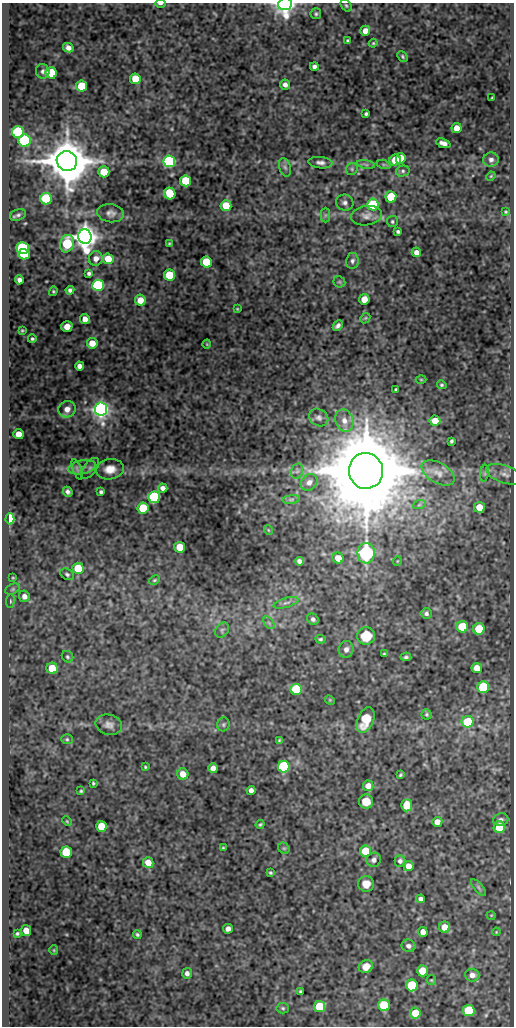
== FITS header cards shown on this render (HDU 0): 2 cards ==
NAXIS1  =                  512
NAXIS2  =                 1024

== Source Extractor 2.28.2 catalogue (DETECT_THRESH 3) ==
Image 512 x 1024 px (HDU 0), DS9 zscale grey, 1 PNG px = 1 image px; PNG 516 x 1028 px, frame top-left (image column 1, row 1024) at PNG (2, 3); each listed source drawn as its Kron ellipse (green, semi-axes under 4 px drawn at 4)
Background 51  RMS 0.56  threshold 1.69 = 3 sigma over >= 5 px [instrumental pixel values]
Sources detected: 195; all 195 listed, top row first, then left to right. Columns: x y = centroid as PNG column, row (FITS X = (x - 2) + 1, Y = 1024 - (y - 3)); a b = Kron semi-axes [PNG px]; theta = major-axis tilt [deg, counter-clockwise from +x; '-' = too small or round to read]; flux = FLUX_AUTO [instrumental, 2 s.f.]
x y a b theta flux
160 4 5 3 - 82
285 4 7 6 - 18000
346 6 7 4 -50 64
316 14 5 5 - 68
365 31 5 5 - 290
348 41 3 3 - 58
373 43 4 4 - 40
68 48 5 4 - 190
403 56 6 4 -49 62
314 66 4 4 - 120
43 71 7 6 - 110
51 73 5 5 - 2000
135 79 5 5 - 1000
285 85 5 5 - 170
82 86 5 5 - 2000
492 98 3 2 - 36
366 114 4 3 - 67
456 128 5 5 - 450
18 132 6 6 - 6100
25 141 6 6 - 5700
443 143 7 4 -20 200
401 158 5 5 - 630
395 160 6 5 - 890
491 160 7 7 - 150
67 161 10 10 - 230000
169 161 6 6 - 8400
320 163 12 5 -6 160
366 164 9 4 -9 90
384 165 7 4 -19 63
285 167 9 5 -73 110
352 169 6 5 - 74
403 171 7 5 15 79
104 172 5 5 - 870
491 176 5 3 - 36
186 181 5 5 - 1800
170 193 6 5 - 1700
391 197 5 5 - 2200
46 199 6 5 - 3500
345 203 9 8 - 150
373 205 6 6 - 3100
226 206 5 5 - 1100
506 212 4 3 - 44
111 213 13 9 -7 220
18 215 8 5 19 100
325 215 7 4 90 75
367 216 16 9 9 270
392 222 5 5 - 64
398 231 4 3 - 75
85 237 7 6 - 61000
67 244 9 7 76 1600
169 244 3 2 - 40
23 248 6 6 - 5500
416 252 5 4 - 210
24 254 5 5 - 2700
96 259 7 7 - 250
108 259 5 5 - 770
352 261 8 6 80 120
206 262 5 5 - 2300
89 273 4 4 - 87
169 275 5 5 - 2200
19 280 4 4 - 160
339 282 6 5 - 71
98 285 6 5 - 7000
70 290 4 4 - 99
53 291 5 4 - 48
364 299 5 5 - 630
140 300 5 5 - 450
237 309 3 2 - 34
365 318 5 4 - 51
85 319 5 5 - 240
67 326 5 5 - 320
338 326 6 4 45 120
22 330 4 3 - 42
32 339 4 4 - 61
92 343 5 5 - 510
207 344 4 3 - 29
79 366 4 4 - 180
421 379 5 3 - 35
442 385 5 4 - 55
396 390 3 3 - 54
67 409 9 8 - 250
101 409 6 6 - 24000
319 418 10 8 -32 170
344 421 11 9 -69 320
435 421 5 5 - 590
18 434 5 5 - 510
451 441 4 3 - 57
82 467 14 7 11 250
90 468 12 6 52 130
77 469 11 4 -70 75
110 469 14 10 8 390
297 471 8 6 76 110
366 471 18 17 - 640000
438 473 18 10 -30 330
484 473 8 4 82 75
505 474 20 9 -19 340
309 482 9 7 42 210
163 488 4 4 - 180
68 492 5 4 - 110
101 492 4 3 - 74
154 497 6 6 - 7500
291 499 9 4 9 79
419 505 6 4 19 53
479 507 5 5 - 740
143 508 5 5 - 2200
10 519 5 4 - 4500
268 530 5 3 - 29
180 547 5 5 - 760
366 553 10 8 88 5500
338 558 5 5 - 450
299 561 5 4 - 140
397 561 5 3 - 27
78 568 5 5 - 1200
67 574 7 5 -30 80
13 578 3 3 - 35
154 580 6 4 27 51
13 589 7 5 27 64
24 596 6 5 - 200
10 601 7 3 83 53
286 603 13 4 16 130
426 613 5 5 - 96
313 619 6 5 - 110
269 623 7 4 -56 82
462 627 5 5 - 2300
479 629 6 5 - 1400
222 630 8 6 52 100
366 636 9 8 - 1300
320 639 5 4 - 56
346 649 8 7 - 180
384 654 3 2 - 33
68 657 6 5 - 69
406 657 5 4 - 80
52 668 5 5 - 980
477 668 5 5 - 530
483 687 6 5 - 3500
296 690 5 5 - 3900
330 700 5 4 - 37
426 714 5 5 - 60
365 720 13 8 67 890
468 722 6 5 - 1700
223 724 7 6 - 77
109 725 13 10 -13 240
67 739 6 5 - 62
279 740 4 3 - 46
145 767 3 3 - 43
284 767 6 6 - 6800
213 768 5 5 - 260
183 774 6 5 - 470
400 775 4 3 - 52
93 783 3 3 - 52
368 786 5 5 - 320
251 790 4 4 - 190
81 791 3 3 - 48
366 801 7 7 - 470
407 805 6 5 - 1100
501 819 8 6 8 100
67 821 5 4 - 44
437 822 5 5 - 310
260 824 4 3 - 52
101 826 5 5 - 900
499 827 6 5 - 2000
223 848 3 3 - 40
284 848 6 5 - 58
365 851 5 5 - 1100
66 852 5 5 - 2400
374 860 7 7 - 150
400 861 5 5 - 120
148 863 5 5 - 490
408 866 5 5 - 330
270 873 3 3 - 52
366 884 8 8 - 360
478 887 10 4 -50 88
421 899 4 4 - 140
491 915 5 3 - 29
444 927 5 5 - 440
228 929 5 4 - 190
26 931 5 5 - 530
423 932 5 5 - 330
496 932 4 3 - 31
17 934 4 3 - 63
137 935 4 3 - 65
408 946 7 6 - 140
54 950 5 4 - 39
366 967 7 6 - 290
422 971 5 5 - 940
187 973 5 5 - 150
472 975 7 6 - 220
431 980 5 4 - 40
412 985 6 5 - 3200
300 991 4 3 - 53
384 1005 6 5 - 2500
320 1007 5 5 - 2800
283 1008 6 5 - 67
469 1011 6 5 - 3400
415 1013 5 5 - 880
At the frame edge (FLAGS 8, measured only in part): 2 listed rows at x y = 160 4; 285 4